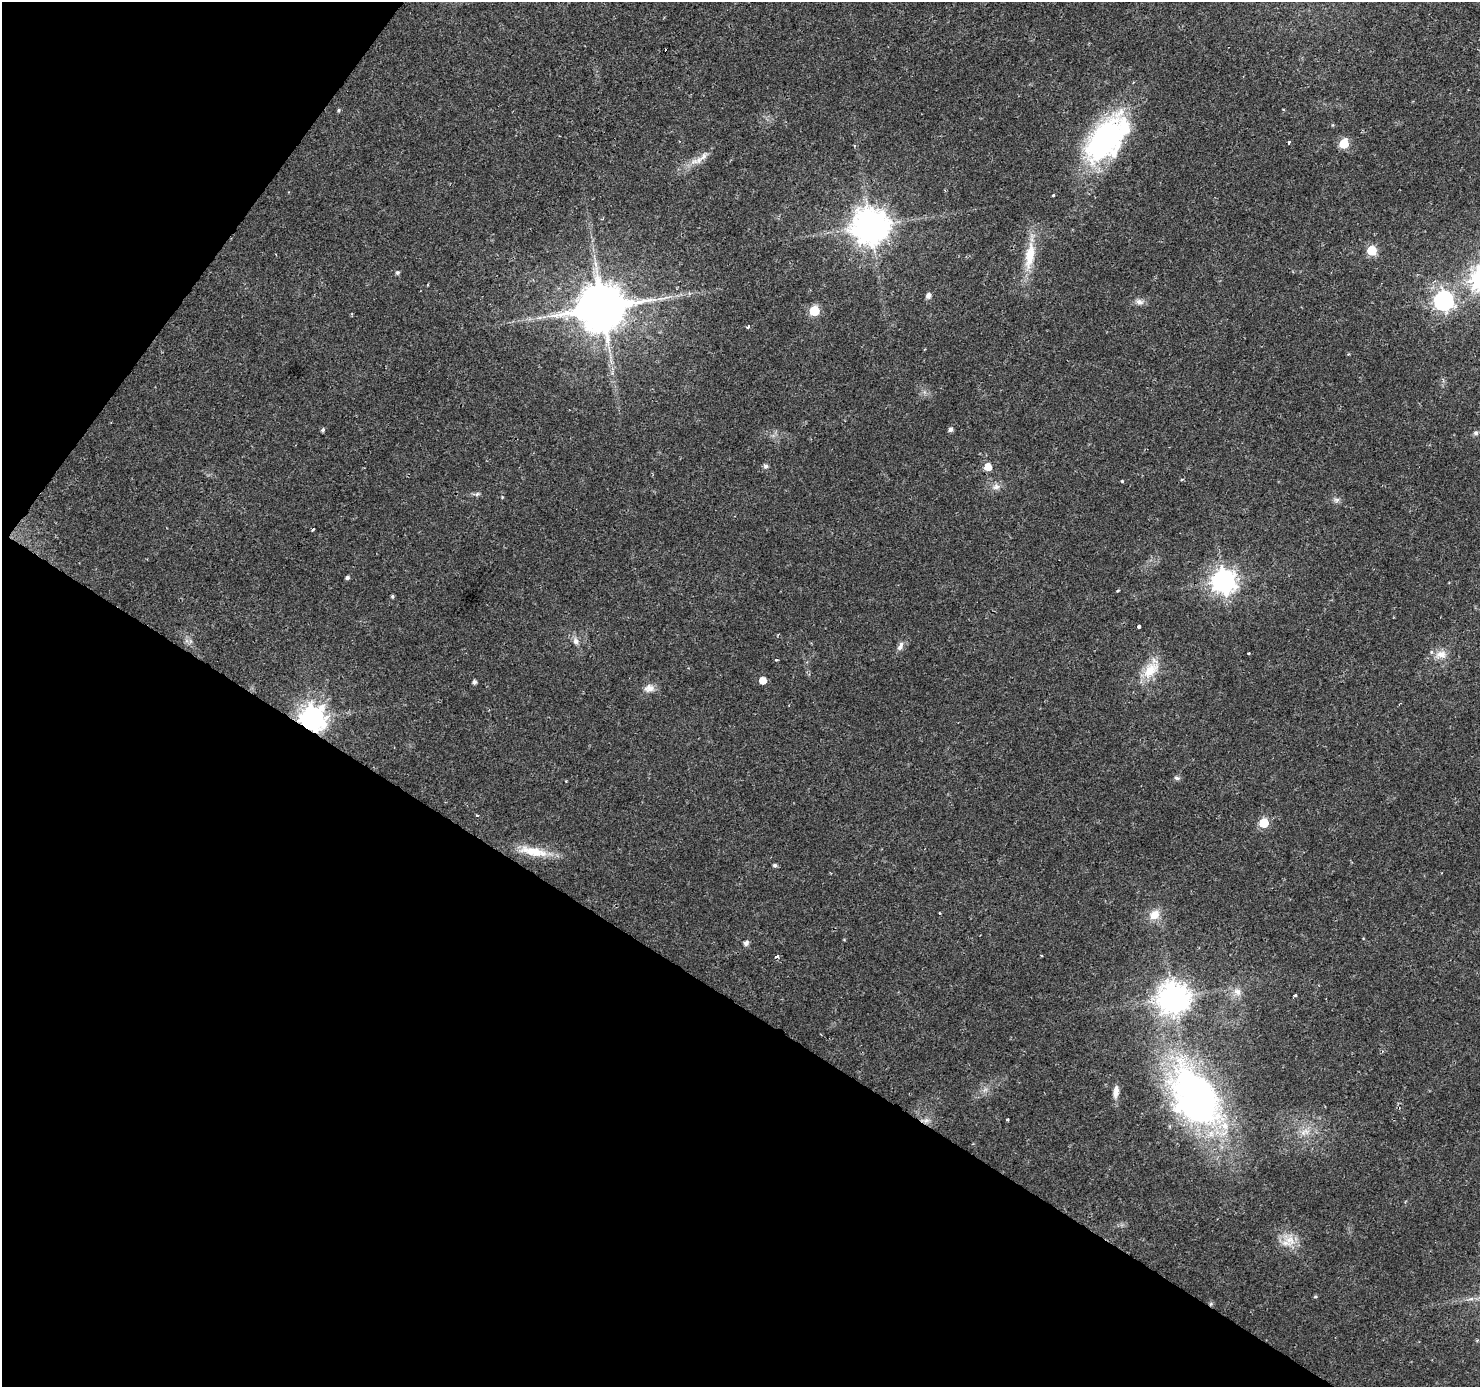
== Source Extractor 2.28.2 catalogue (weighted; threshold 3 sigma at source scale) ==
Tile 9 of 4 x 4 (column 1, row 3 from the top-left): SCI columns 1-1478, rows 1571-2955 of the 5920 x 5979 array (HDU 1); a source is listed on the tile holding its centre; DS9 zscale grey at full resolution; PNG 1482 x 1389 px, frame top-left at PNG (2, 2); no overlay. Shown black and unused: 33% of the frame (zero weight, under 2 of 3 exposures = <1% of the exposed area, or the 3 px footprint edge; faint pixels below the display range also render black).
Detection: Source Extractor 2.28.2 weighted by HDU 2 'WHT'; one run over the whole footprint, this tile lists its part. Background 0.0207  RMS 0.0028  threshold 0.0126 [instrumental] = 3 sigma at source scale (4.5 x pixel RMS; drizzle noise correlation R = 1.50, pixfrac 1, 0.0396/0.0396 arcsec/px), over >= 5 px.
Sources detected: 71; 1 cosmic-ray / hot-pixel residue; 1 long thin detection or spike segment (spike, bleed or trail) — not listed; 3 inside a brighter listed object's ellipse — not listed separately; the other 66 listed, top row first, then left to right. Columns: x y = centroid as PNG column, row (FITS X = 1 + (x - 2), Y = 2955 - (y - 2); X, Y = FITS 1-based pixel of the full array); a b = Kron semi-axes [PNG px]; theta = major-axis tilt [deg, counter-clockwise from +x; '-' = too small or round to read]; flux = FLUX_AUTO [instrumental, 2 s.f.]
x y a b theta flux
339 110 6 4 85 0.38
1105 139 59 32 57 54
1289 142 4 3 - 2.7
1344 144 6 5 - 14
694 161 15 7 1 2.1
1053 195 3 3 - 0.83
871 226 11 10 - 640
1372 250 6 6 - 13
1030 256 42 13 82 8.3
397 272 5 5 - 0.46
928 295 7 6 - 1.1
1443 301 8 7 - 120
1139 302 12 7 -16 1.4
602 308 13 12 - 1500
814 311 6 6 - 15
748 327 3 3 - 0.68
951 429 5 4 - 0.98
323 430 5 4 - 0.56
1476 433 7 6 - 0.63
766 466 7 6 - 0.67
988 467 6 5 - 4.3
1182 479 5 3 - 0.28
1122 481 3 3 - 0.29
996 487 11 7 15 1.5
477 494 7 4 45 0.53
502 497 4 3 - 0.27
1337 500 8 6 0 0.88
313 529 4 3 - 1.4
347 578 4 4 - 0.71
1224 581 8 8 - 230
1118 590 4 3 - 0.24
392 596 4 3 - 0.42
1139 626 3 3 - 2.1
576 641 10 7 -72 1.3
900 646 13 6 64 1.3
1248 654 3 3 - 0.73
1441 654 16 11 7 3.1
776 660 4 3 - 0.42
1150 670 25 16 49 6.8
763 680 5 5 - 3.6
474 682 4 4 - 0.89
649 688 14 10 12 2
312 719 9 8 - 290
1177 778 8 5 -20 0.7
477 815 3 3 - 0.45
1264 823 6 6 - 13
533 851 43 12 -11 7.5
775 865 5 4 - 0.7
939 913 3 2 - 0.35
1154 915 14 11 39 3.7
746 943 5 5 - 1.2
1041 956 3 3 - 0.79
777 957 5 4 - 0.68
1237 992 12 9 -44 1.9
1295 995 3 3 - 0.5
1173 998 10 9 - 440
985 1090 7 4 19 0.73
1116 1091 16 7 85 1.9
1196 1096 72 44 -57 110
1007 1120 3 2 - 0.3
926 1121 10 7 29 1.3
1304 1132 15 9 19 2.7
1290 1240 19 14 -88 4.7
1315 1297 5 4 - 0.36
1471 1299 9 4 8 0.86
1211 1304 6 4 88 0.47
Overlapping masked pixels (flux is a lower limit): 3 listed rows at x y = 312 719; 926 1121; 1211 1304